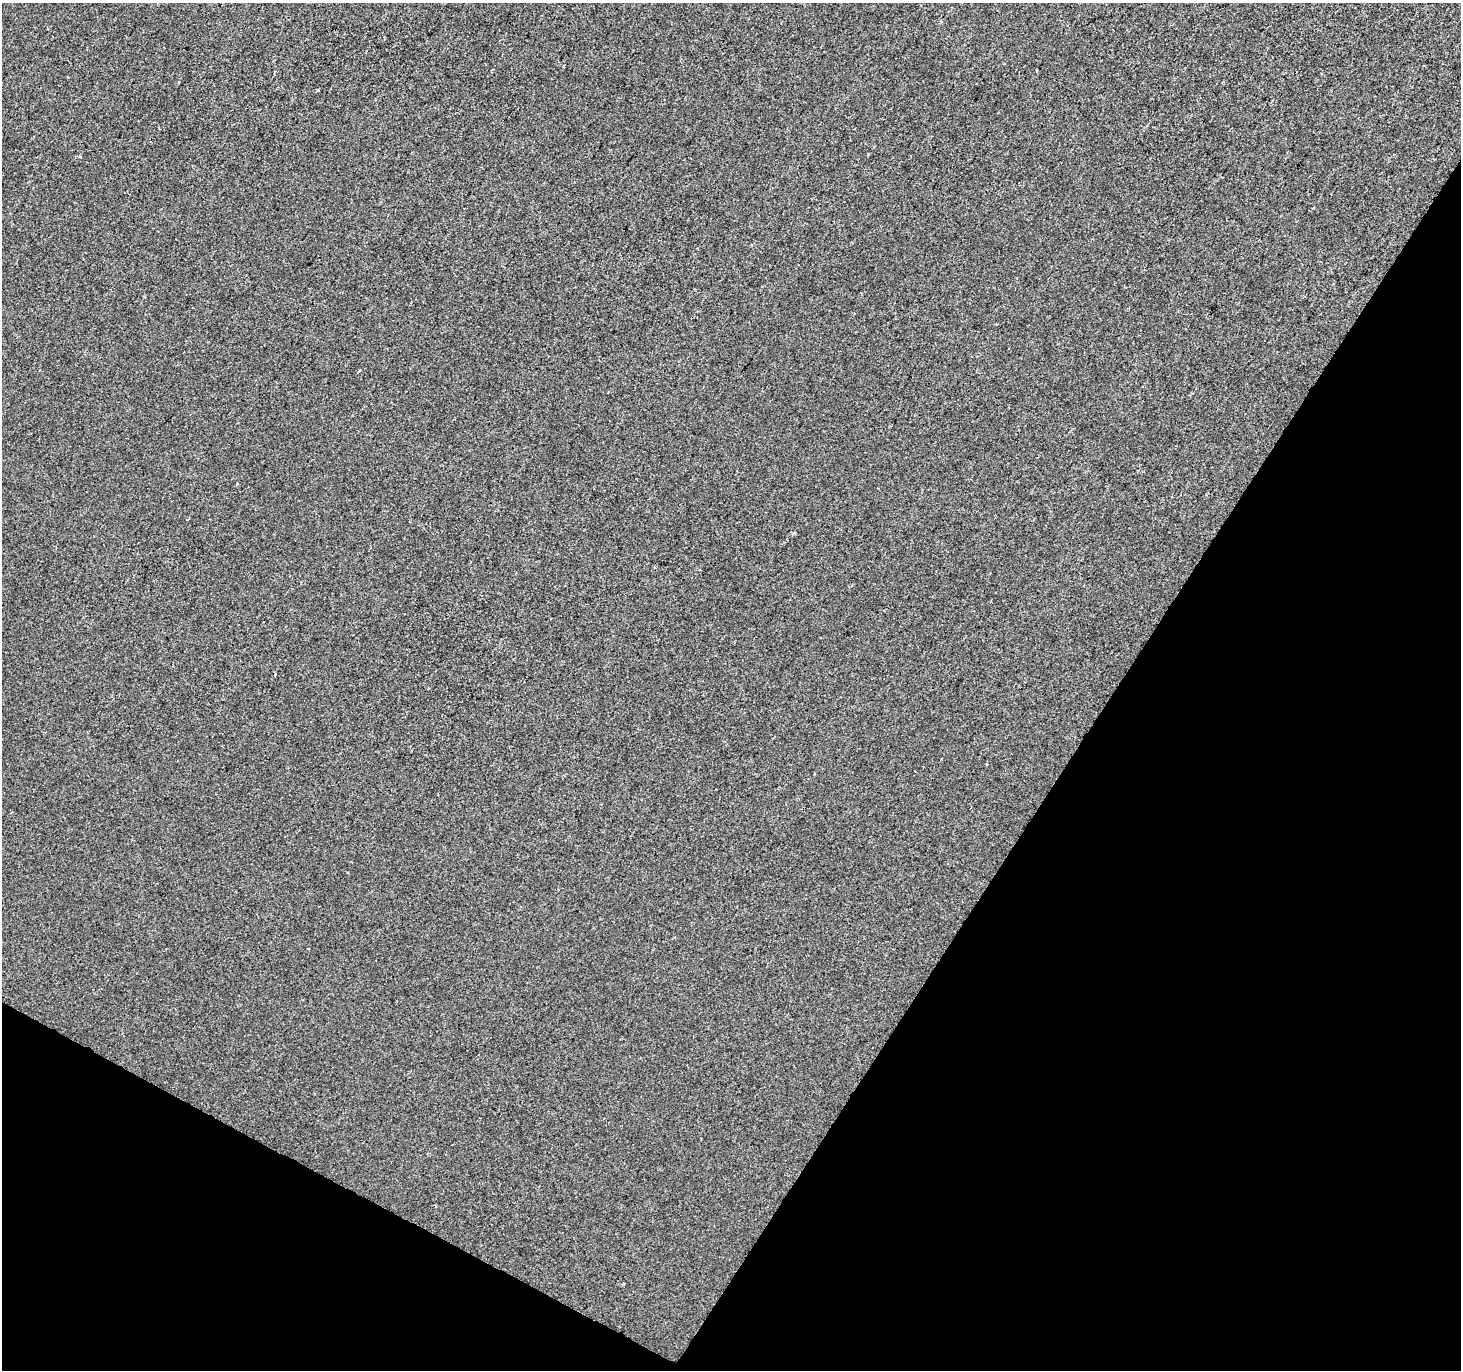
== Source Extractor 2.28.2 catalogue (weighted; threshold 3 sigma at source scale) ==
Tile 15 of 4 x 4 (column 3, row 4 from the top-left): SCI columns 2926-4384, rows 260-1627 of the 5844 x 5924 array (HDU 1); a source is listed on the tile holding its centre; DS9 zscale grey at full resolution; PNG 1463 x 1372 px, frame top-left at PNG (2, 3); no overlay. Shown black and unused: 30% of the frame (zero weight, under 2 of 3 exposures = <1% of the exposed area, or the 3 px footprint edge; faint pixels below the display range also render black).
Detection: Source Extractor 2.28.2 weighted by HDU 2 'WHT'; one run over the whole footprint, this tile lists its part. Background -5.35e-04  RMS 0.0042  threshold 0.019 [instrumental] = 3 sigma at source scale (4.5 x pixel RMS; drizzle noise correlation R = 1.50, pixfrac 1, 0.0396/0.0396 arcsec/px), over >= 5 px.
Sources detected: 3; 1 cosmic-ray / hot-pixel residue — not listed; the other 2 listed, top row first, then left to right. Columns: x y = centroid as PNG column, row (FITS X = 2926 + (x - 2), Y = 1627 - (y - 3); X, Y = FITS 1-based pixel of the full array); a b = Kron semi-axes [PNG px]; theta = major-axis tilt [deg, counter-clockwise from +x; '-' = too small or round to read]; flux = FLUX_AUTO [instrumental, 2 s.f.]
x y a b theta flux
308 949 3 2 - 0.52
623 1284 4 3 - 0.35